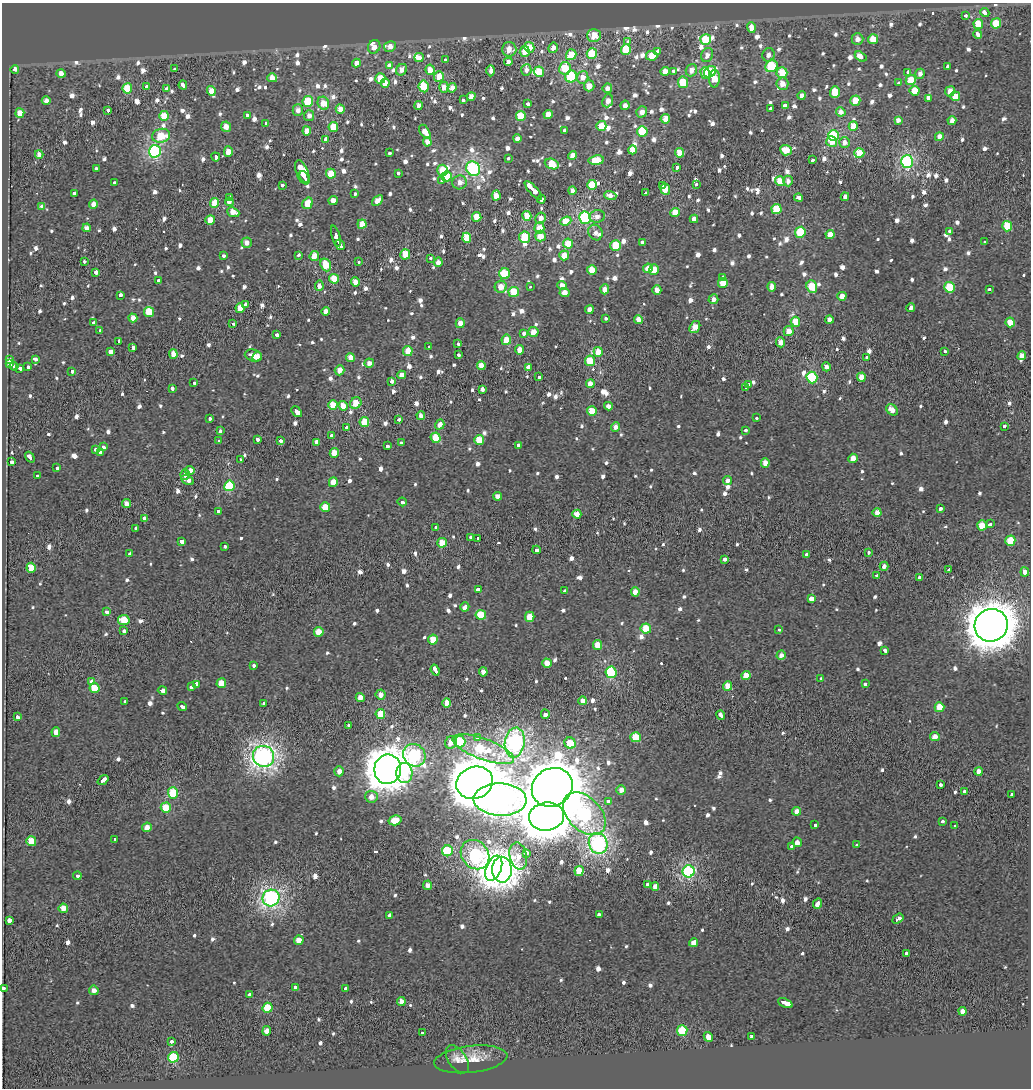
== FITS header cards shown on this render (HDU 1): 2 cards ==
NAXIS1  =                 1029
NAXIS2  =                 1086

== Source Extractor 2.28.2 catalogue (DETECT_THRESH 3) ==
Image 1029 x 1086 px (HDU 1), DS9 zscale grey, 1 PNG px = 1 image px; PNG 1033 x 1090 px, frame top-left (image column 1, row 1086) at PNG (2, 3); each listed source drawn as its Kron ellipse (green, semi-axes under 4 px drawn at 4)
Background 0.0119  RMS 0.057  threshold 0.172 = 3 sigma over >= 5 px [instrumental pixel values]
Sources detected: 1061; of the 1061, the 500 brightest by FLUX_AUTO listed and drawn (561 fainter detections omitted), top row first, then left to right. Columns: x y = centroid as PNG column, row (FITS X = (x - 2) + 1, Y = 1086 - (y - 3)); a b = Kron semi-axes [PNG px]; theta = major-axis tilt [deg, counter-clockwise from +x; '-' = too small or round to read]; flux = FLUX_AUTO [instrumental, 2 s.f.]
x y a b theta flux
985 13 5 3 - 77
965 16 3 3 - 26
996 23 5 5 - 120
978 24 5 4 - 110
751 28 5 3 - 220
978 34 4 3 - 73
594 35 7 6 - 81
706 39 5 5 - 170
857 39 6 5 - 30
873 39 5 5 - 97
628 42 4 3 - 52
374 47 7 6 - 34
390 47 6 5 - 32
529 47 5 4 - 62
553 48 5 5 - 33
509 49 7 7 - 53
626 49 5 5 - 170
658 51 3 3 - 120
525 52 5 5 - 74
592 53 5 5 - 150
571 55 5 5 - 86
707 55 7 6 - 29
768 55 7 6 - 26
652 56 6 5 - 68
419 57 5 4 - 43
861 57 6 4 -34 61
445 60 3 3 - 40
508 62 4 4 - 27
356 63 4 4 - 31
389 66 3 3 - 94
771 66 6 5 - 260
948 67 3 3 - 52
565 68 6 6 - 120
15 69 4 3 - 76
174 69 3 3 - 37
402 70 6 5 - 32
430 70 5 4 - 51
526 70 6 5 - 27
691 70 6 5 - 38
491 71 5 4 - 30
665 71 4 4 - 45
539 72 5 5 - 100
674 72 4 3 - 71
710 72 6 5 - 160
908 72 3 3 - 27
705 73 6 4 -74 95
782 73 5 5 - 83
61 74 4 4 - 34
920 74 5 4 - 24
439 76 5 5 - 59
571 77 6 5 - 280
583 77 6 5 - 43
272 78 5 4 - 42
380 78 5 5 - 92
714 79 9 5 87 85
911 80 5 5 - 120
683 82 6 5 - 160
385 83 5 4 - 44
899 83 3 3 - 31
782 84 6 6 - 41
183 85 4 3 - 83
424 86 6 5 - 150
589 86 5 5 - 54
146 87 3 3 - 35
444 87 5 4 - 37
127 88 5 5 - 120
452 88 4 4 - 36
607 88 5 4 - 26
167 89 4 3 - 100
211 91 5 4 - 46
915 91 5 5 - 82
950 91 5 5 - 37
835 92 6 5 - 110
802 95 4 4 - 25
471 96 4 4 - 40
955 96 5 4 - 64
928 98 4 3 - 1000
463 100 4 3 - 36
46 101 4 4 - 32
308 101 5 5 - 190
608 101 7 5 69 34
855 101 5 5 - 76
323 103 6 5 - 67
528 104 4 3 - 42
419 105 4 4 - 25
625 105 5 4 - 28
785 105 3 3 - 54
770 108 4 3 - 59
340 109 4 4 - 40
108 110 3 3 - 37
298 110 5 5 - 27
642 112 6 5 - 32
841 112 4 4 - 30
20 113 5 4 - 57
548 115 4 4 - 54
164 116 5 5 - 74
247 116 4 3 - 42
309 116 5 5 - 24
521 116 5 5 - 110
665 119 5 4 - 39
898 120 4 4 - 24
952 120 4 4 - 31
266 123 4 3 - 38
601 126 5 5 - 80
853 126 5 4 - 70
226 127 5 5 - 41
333 127 5 4 - 95
564 130 3 3 - 42
307 131 4 4 - 39
642 131 5 5 - 170
425 132 7 4 -57 45
161 136 9 7 12 120
833 136 5 5 - 330
939 137 4 4 - 37
517 139 4 4 - 26
325 140 4 3 - 90
832 141 5 5 - 71
427 142 5 4 - 28
844 142 5 5 - 28
632 150 4 4 - 50
786 150 6 5 - 81
155 151 6 6 - 590
228 152 5 4 - 52
390 153 3 3 - 46
680 153 5 4 - 85
859 153 5 5 - 110
39 154 4 4 - 28
572 155 4 4 - 38
216 157 4 3 - 100
508 158 3 3 - 32
596 160 8 4 7 100
813 160 3 3 - 39
907 162 6 6 - 650
552 164 7 5 -21 110
677 168 4 3 - 57
96 169 4 3 - 82
473 169 7 6 - 770
443 170 5 5 - 83
302 172 13 6 -68 540
398 173 3 3 - 48
331 174 5 5 - 76
447 176 5 5 - 120
304 177 6 3 -61 190
442 180 4 3 - 31
780 181 5 4 - 65
788 181 5 4 - 26
460 182 7 7 - 31
114 183 4 3 - 49
282 185 3 3 - 44
592 185 5 5 - 110
696 185 3 3 - 28
662 186 3 3 - 78
665 189 5 5 - 120
533 190 12 3 -47 560
572 190 4 4 - 26
645 193 3 3 - 29
74 194 4 3 - 100
355 194 3 3 - 41
610 195 6 4 -18 26
496 196 5 4 - 49
230 197 3 3 - 160
845 197 4 4 - 24
799 198 4 3 - 64
541 199 4 3 - 130
333 200 4 4 - 46
378 200 6 4 42 32
229 202 4 3 - 530
215 203 5 4 - 72
308 203 6 4 57 81
93 204 4 4 - 34
42 206 4 3 - 59
776 209 5 5 - 130
233 212 6 4 -23 52
675 213 5 4 - 74
527 216 5 4 - 70
597 216 7 6 - 25
477 217 5 4 - 79
541 218 6 5 - 37
585 218 6 6 - 600
694 219 4 4 - 30
210 220 5 4 - 68
566 221 5 4 - 110
362 224 4 4 - 54
1007 226 5 5 - 140
87 228 4 4 - 31
539 228 5 5 - 63
950 231 3 3 - 26
595 232 8 7 - 25
800 232 5 5 - 190
830 234 4 4 - 41
336 236 11 3 -74 410
540 236 5 5 - 62
525 237 6 5 - 140
467 238 5 4 - 100
642 242 3 3 - 140
985 242 3 3 - 33
247 243 5 5 - 31
568 243 5 5 - 77
340 245 5 4 - 190
616 245 5 5 - 130
405 254 5 5 - 130
299 255 4 3 - 32
564 255 5 5 - 62
223 256 4 3 - 46
314 256 5 4 - 49
430 258 3 3 - 32
84 261 3 3 - 55
358 262 3 3 - 29
438 262 4 4 - 31
326 265 6 5 - 96
648 268 5 4 - 43
592 270 5 5 - 74
654 270 5 5 - 75
96 272 3 3 - 270
505 274 5 5 - 160
723 277 4 3 - 38
334 279 5 4 - 80
158 280 3 3 - 30
355 282 5 4 - 40
723 283 5 5 - 87
562 285 4 4 - 39
319 286 5 4 - 29
501 287 6 6 - 54
530 287 3 3 - 25
772 287 5 4 - 36
812 287 6 5 - 140
950 287 5 5 - 180
605 289 5 4 - 33
989 289 3 3 - 28
657 290 4 4 - 34
514 292 5 5 - 140
564 292 5 4 - 31
120 295 4 3 - 52
842 296 4 4 - 44
713 299 5 5 - 27
245 304 3 3 - 39
240 308 5 4 - 66
911 308 4 3 - 67
589 310 4 4 - 33
326 311 4 4 - 39
149 312 5 5 - 97
133 318 4 4 - 34
605 318 3 3 - 46
829 319 4 4 - 26
638 320 4 4 - 32
795 322 5 5 - 100
1010 322 5 4 - 59
93 323 4 3 - 41
460 323 5 4 - 44
232 324 3 3 - 53
695 327 6 5 - 54
100 330 4 3 - 42
789 331 5 5 - 45
533 332 5 5 - 47
277 334 3 3 - 46
523 334 4 3 - 87
506 340 5 4 - 63
119 341 4 3 - 74
781 342 5 4 - 34
458 344 4 3 - 55
429 347 3 3 - 24
133 348 4 3 - 56
520 350 5 4 - 46
408 351 5 5 - 65
945 351 3 3 - 27
111 352 4 4 - 170
598 352 5 4 - 74
173 354 5 4 - 40
458 355 4 3 - 24
253 356 9 5 -16 37
257 356 5 4 - 38
1022 356 5 4 - 34
350 358 4 4 - 43
866 358 3 3 - 32
35 359 3 3 - 55
9 360 4 3 - 62
590 361 5 5 - 110
10 363 4 3 - 75
369 363 5 4 - 26
14 366 4 3 - 50
481 366 4 4 - 41
28 367 4 3 - 190
826 367 4 4 - 25
20 368 4 3 - 51
529 368 4 3 - 320
339 370 5 4 - 37
72 371 4 3 - 48
402 375 4 4 - 78
539 377 4 3 - 37
812 377 6 5 - 280
861 377 4 4 - 58
391 381 3 3 - 260
194 382 3 3 - 64
590 384 4 4 - 51
749 385 3 3 - 32
172 388 4 3 - 43
746 388 3 3 - 51
482 389 4 3 - 60
356 403 6 5 - 61
333 405 5 4 - 80
343 406 5 4 - 50
608 406 4 4 - 24
892 410 6 5 - 39
592 411 5 4 - 78
297 412 6 3 -49 130
421 416 4 4 - 26
210 418 3 3 - 42
757 418 3 3 - 26
398 420 3 3 - 37
364 422 5 5 - 110
440 424 5 4 - 32
1004 426 3 3 - 44
346 427 3 3 - 28
616 427 4 4 - 27
746 430 3 3 - 60
220 431 4 3 - 32
331 435 4 3 - 69
436 438 5 5 - 97
257 439 3 3 - 78
479 440 5 5 - 85
219 441 3 3 - 41
280 441 3 3 - 61
316 442 4 3 - 130
402 443 4 3 - 72
518 445 4 3 - 51
387 446 4 3 - 33
103 447 4 3 - 48
95 449 4 3 - 64
100 452 4 3 - 68
334 453 5 4 - 54
30 457 6 3 -53 120
853 458 5 4 - 47
240 460 4 3 - 52
12 462 3 3 - 72
765 463 4 4 - 39
57 468 4 3 - 29
190 470 4 4 - 150
185 475 5 4 - 25
37 476 4 3 - 43
187 480 6 3 -29 80
728 481 4 4 - 24
333 482 5 4 - 68
229 486 5 5 - 230
497 496 4 4 - 26
402 502 4 3 - 38
126 503 4 4 - 30
325 507 5 5 - 75
940 508 4 3 - 32
218 511 4 3 - 61
877 512 4 4 - 31
577 514 4 4 - 35
144 518 3 3 - 54
990 524 4 3 - 49
982 525 5 5 - 88
436 527 3 3 - 30
136 528 3 3 - 65
471 537 4 3 - 31
478 538 3 3 - 47
182 541 4 3 - 77
1010 541 5 5 - 120
442 543 5 4 - 84
225 546 3 3 - 33
536 550 4 3 - 64
868 553 3 3 - 27
130 554 3 3 - 39
806 554 3 3 - 39
724 559 3 3 - 66
884 566 4 3 - 24
31 568 5 4 - 74
948 570 3 3 - 30
1025 572 4 4 - 31
877 575 3 3 - 25
919 577 4 3 - 56
478 589 4 3 - 150
565 591 3 3 - 39
635 592 4 4 - 37
811 599 4 3 - 140
465 607 5 3 - 100
106 612 4 3 - 56
481 615 5 5 - 110
530 617 5 5 - 78
124 620 6 5 - 110
991 625 17 16 - 9900
646 629 5 5 - 120
779 629 4 3 - 35
124 631 3 3 - 24
319 632 5 5 - 69
433 640 5 5 - 79
598 645 5 4 - 65
885 650 4 3 - 48
781 655 5 4 - 29
547 663 5 4 - 59
254 666 4 3 - 51
435 670 5 3 - 150
483 672 4 4 - 27
611 672 6 5 - 350
746 675 4 4 - 58
821 679 3 3 - 39
92 681 3 3 - 380
221 683 5 4 - 73
865 683 3 3 - 44
197 684 4 3 - 140
728 686 5 4 - 57
191 687 3 3 - 100
95 688 5 5 - 100
162 690 5 3 - 140
381 695 5 5 - 27
360 698 4 4 - 33
125 701 3 3 - 39
583 701 4 4 - 36
264 703 3 3 - 28
447 703 5 4 - 55
182 706 5 3 - 120
939 707 5 5 - 88
380 714 5 5 - 110
545 714 4 3 - 320
721 715 5 3 - 98
17 717 4 3 - 48
349 726 3 3 - 32
56 732 5 4 - 36
478 737 3 3 - 68
636 737 5 5 - 100
935 737 5 4 - 38
451 742 6 5 - 40
460 742 6 5 - 300
515 743 15 10 80 1500
570 743 6 5 - 87
483 749 32 10 -20 420
414 755 12 10 -48 640
264 756 11 10 - 1900
388 769 15 13 81 6500
339 771 5 4 - 26
979 771 4 4 - 34
404 773 10 8 -85 160
103 780 6 3 37 110
475 783 18 15 22 9600
940 784 3 3 - 63
552 787 21 18 34 14000
621 790 5 4 - 29
964 792 3 3 - 37
173 793 6 5 - 150
1012 795 3 3 - 41
371 797 6 6 - 33
500 800 26 16 -2 4000
608 801 4 3 - 79
166 808 5 5 - 120
796 811 4 4 - 26
584 814 25 16 -45 1200
546 816 17 14 6 8600
395 820 6 5 - 85
943 822 3 3 - 56
815 825 3 3 - 25
955 825 3 3 - 30
147 827 5 4 - 40
115 839 3 3 - 38
31 841 5 5 - 93
797 842 5 4 - 26
598 843 11 9 -66 1300
857 845 3 3 - 38
791 846 4 3 - 45
447 851 5 5 - 250
526 853 4 3 - 120
475 855 16 13 -50 770
518 856 14 8 -78 140
494 868 13 7 68 2000
502 870 13 10 -89 3000
579 871 5 4 - 95
689 871 6 6 - 590
77 876 4 3 - 53
648 884 3 3 - 74
428 885 5 4 - 27
655 886 4 4 - 28
271 898 8 8 - 1200
818 904 5 3 - 140
63 908 5 4 - 56
390 915 3 3 - 66
599 915 4 3 - 64
898 919 6 3 37 85
9 920 3 3 - 180
299 940 4 4 - 46
694 943 4 4 - 43
906 953 3 3 - 56
295 987 4 3 - 91
4 988 3 3 - 24
346 989 3 3 - 54
94 990 4 4 - 25
249 994 3 3 - 52
401 1001 4 4 - 32
785 1003 8 3 -22 220
268 1008 5 5 - 160
962 1011 4 4 - 33
267 1031 4 4 - 39
682 1031 5 5 - 160
423 1032 3 3 - 27
751 1036 3 3 - 48
708 1037 5 4 - 43
171 1042 3 3 - 49
173 1057 5 5 - 230
457 1059 16 9 -55 27
471 1059 37 13 7 87
At the frame edge (FLAGS 8, measured only in part): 1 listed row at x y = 4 988
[561 fainter detections neither listed nor drawn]